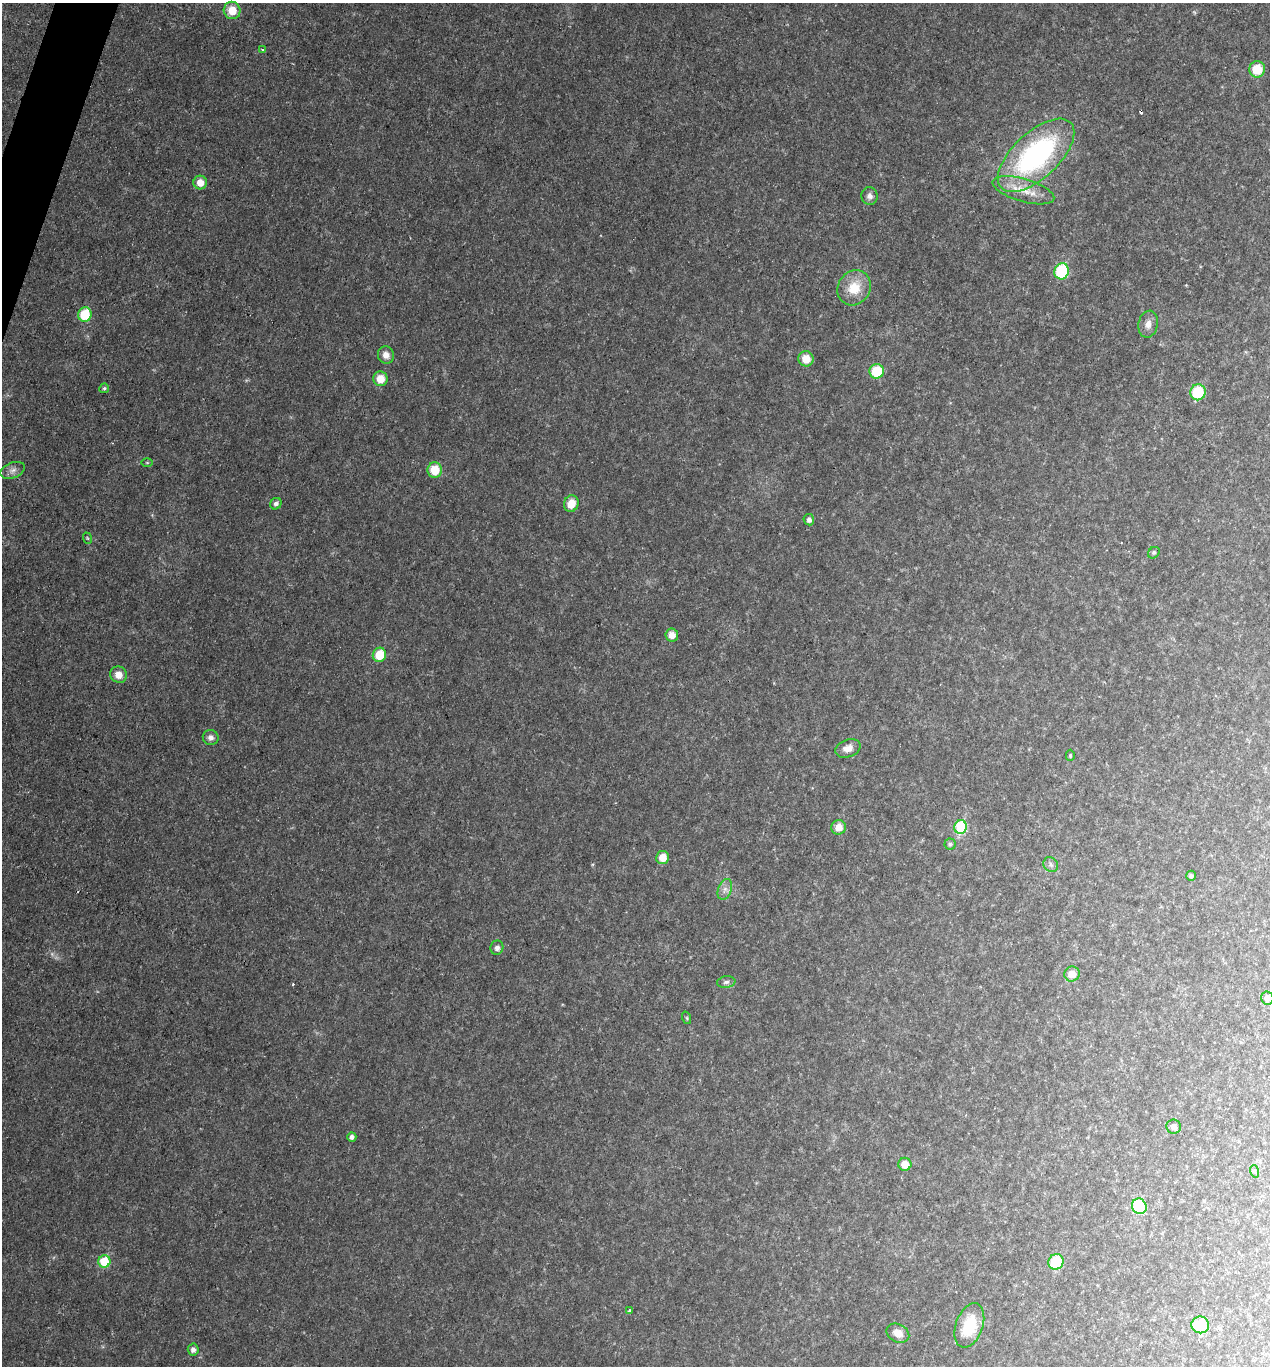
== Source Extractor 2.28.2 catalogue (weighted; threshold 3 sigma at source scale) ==
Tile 11 of 4 x 4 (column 3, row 3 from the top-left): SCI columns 2671-3938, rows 1368-2731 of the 5473 x 5459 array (HDU 1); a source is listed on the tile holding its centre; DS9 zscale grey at full resolution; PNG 1272 x 1368 px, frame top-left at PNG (2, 3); each listed source drawn as its Kron ellipse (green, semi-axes under 4 px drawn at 4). Shown black and unused: <1% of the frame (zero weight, under 2 of 3 exposures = <1% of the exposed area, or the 3 px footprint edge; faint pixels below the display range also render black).
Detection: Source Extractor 2.28.2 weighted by HDU 2 'WHT'; one run over the whole footprint, this tile lists its part. Background 0.0342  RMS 0.0068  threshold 0.0308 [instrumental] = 3 sigma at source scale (4.5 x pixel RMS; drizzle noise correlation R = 1.50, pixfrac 1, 0.05/0.05 arcsec/px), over >= 5 px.
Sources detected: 58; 1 too faint to see at this stretch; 2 cosmic-ray / hot-pixel residue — neither listed nor drawn; the other 55 listed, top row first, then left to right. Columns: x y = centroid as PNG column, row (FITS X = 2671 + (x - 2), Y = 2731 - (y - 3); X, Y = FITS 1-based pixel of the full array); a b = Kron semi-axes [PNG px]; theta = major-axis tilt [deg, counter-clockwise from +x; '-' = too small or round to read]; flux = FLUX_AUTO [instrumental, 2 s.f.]
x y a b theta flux
232 10 9 8 - 12
262 50 3 3 - 2.6
1257 69 8 8 - 16
1036 155 47 23 43 140
200 182 7 6 - 7.3
1023 190 32 11 -16 15
870 196 9 8 - 2.9
1062 271 8 7 - 48
854 288 18 16 57 17
85 314 7 7 - 26
1148 324 13 9 80 5
386 355 9 8 - 5
806 359 8 7 - 10
877 371 7 7 - 27
380 379 7 7 - 9.9
104 388 5 4 - 1.2
1198 392 8 7 - 29
147 463 6 4 0 0.86
13 470 13 7 21 3.5
435 470 7 7 - 16
276 504 6 5 - 2.1
571 504 8 7 - 10
809 520 6 5 - 2.5
87 538 6 3 -71 0.76
1154 553 6 5 - 1.2
672 635 6 6 - 6.5
379 655 7 6 - 18
119 675 8 8 - 7.1
211 737 8 7 - 3.1
848 748 13 8 20 5.3
1070 755 5 4 - 0.96
839 827 7 7 - 7.6
961 827 7 6 - 46
950 844 5 5 - 1.2
663 857 7 6 - 9.3
1051 865 8 7 - 1.9
1191 876 5 5 - 1.7
725 889 11 6 69 3.4
497 948 7 6 - 3
1072 974 8 7 - 7
726 982 9 5 8 2.2
1267 998 6 6 - 4.2
687 1018 6 4 -71 0.83
1174 1127 7 7 - 3.5
352 1137 4 4 - 2.2
905 1164 6 6 - 9.7
1254 1171 6 4 -72 0.94
1139 1206 8 7 - 43
104 1261 6 6 - 23
1056 1262 8 7 - 27
629 1310 4 3 - 0.73
969 1325 23 13 70 26
1200 1325 9 8 - 22
898 1333 12 9 -26 6.4
193 1349 6 5 - 2.7
Isophote crosses this tile's border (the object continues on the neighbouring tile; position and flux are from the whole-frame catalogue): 1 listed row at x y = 1267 998